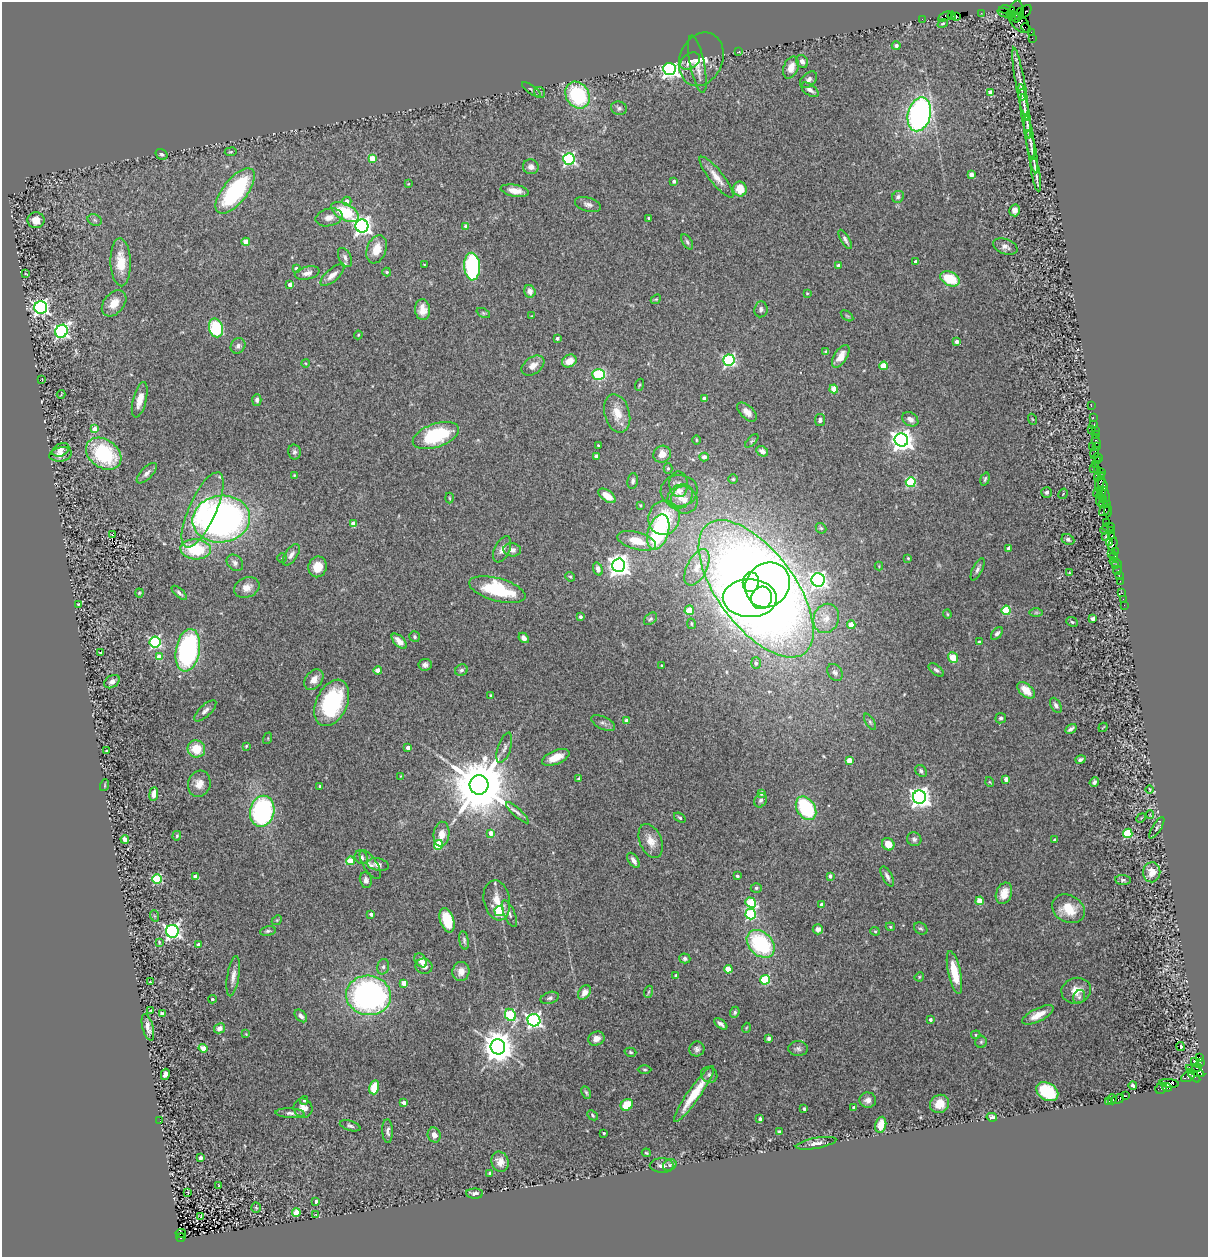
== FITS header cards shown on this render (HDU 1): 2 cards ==
NAXIS1  =                 1206
NAXIS2  =                 1255

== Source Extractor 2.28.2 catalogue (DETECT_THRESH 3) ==
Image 1206 x 1255 px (HDU 1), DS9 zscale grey, 1 PNG px = 1 image px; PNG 1210 x 1259 px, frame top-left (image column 1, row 1255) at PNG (2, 2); each listed source drawn as its Kron ellipse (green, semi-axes under 4 px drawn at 4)
Background 0.692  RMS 0.055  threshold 0.165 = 3 sigma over >= 5 px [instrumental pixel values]
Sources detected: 451; all 451 listed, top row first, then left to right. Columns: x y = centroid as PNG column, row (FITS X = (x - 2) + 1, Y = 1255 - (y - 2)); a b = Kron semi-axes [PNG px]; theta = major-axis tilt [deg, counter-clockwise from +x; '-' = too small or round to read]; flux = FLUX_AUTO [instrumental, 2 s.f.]
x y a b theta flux
1007 10 7 3 -5 140
1016 10 10 6 73 150
1026 11 7 4 50 220
981 13 2 2 - 20
1004 13 7 3 -19 71
1019 14 6 3 72 1300
1010 15 3 3 - 510
952 16 4 3 - 90
956 16 4 2 - 51
945 17 7 4 29 450
1016 18 4 3 - 560
922 19 2 2 - 18
1019 22 13 7 -45 330
943 24 5 4 - 5.8
1026 28 5 2 - 40
1031 32 4 2 - 42
1032 38 2 2 - 12
896 46 4 4 - 15
739 52 4 3 - 3.2
701 59 27 21 67 77
690 61 11 7 35 32
802 61 7 5 -59 15
697 64 29 7 -78 39
791 68 11 7 69 38
670 69 6 6 - 1800
809 80 10 6 43 14
1021 84 37 4 -80 32
531 90 11 3 -38 6.2
810 90 10 5 -34 16
540 93 6 5 - 8.6
990 93 4 4 - 43
578 95 14 11 -58 300
1022 95 6 3 -87 5.6
1023 100 16 4 -79 19
619 108 8 6 -19 11
919 114 17 11 76 1000
1026 116 22 3 -81 24
1030 137 22 4 -81 21
231 152 6 3 9 4
1032 152 22 4 -80 21
162 154 6 5 - 8.9
372 158 4 4 - 71
569 159 6 5 - 720
531 167 8 7 - 20
971 174 4 4 - 28
1036 174 18 2 -80 21
716 177 25 7 -51 45
674 181 4 4 - 9.3
408 184 4 3 - 2.5
740 189 7 6 - 42
235 191 27 12 51 430
515 191 14 6 -10 33
898 197 6 5 - 11
347 201 4 4 - 18
588 204 13 7 -17 16
1015 210 6 5 - 16
345 212 15 8 -28 160
329 217 13 8 13 30
649 218 3 3 - 6
36 220 8 8 - 35
95 220 7 5 -24 8.7
362 226 6 6 - 1800
466 226 4 4 - 23
845 239 11 4 -60 11
246 242 4 4 - 57
687 242 8 4 -59 7.9
1005 246 13 7 -19 17
377 249 15 9 70 56
345 257 10 6 -63 14
121 262 24 10 -88 78
916 262 4 3 - 17
424 264 3 2 - 2.3
838 265 4 3 - 14
472 267 14 8 -87 400
296 269 3 3 - 13
387 272 4 3 - 5.5
307 273 12 6 13 21
26 274 3 2 - 2.2
332 275 15 6 40 28
950 279 10 7 -26 120
290 284 4 3 - 20
530 291 6 5 - 22
807 293 4 3 - 3.3
656 299 6 4 42 4.8
114 303 15 10 49 47
41 307 6 6 - 1400
761 309 8 6 82 11
422 310 10 7 -86 35
483 313 7 4 -25 6
531 316 2 2 - 1.9
847 316 7 3 -36 4.4
216 328 9 7 -76 220
61 331 7 6 - 880
358 335 4 4 - 4.7
557 338 3 3 - 11
957 342 4 3 - 20
238 346 8 7 - 15
825 351 4 3 - 3.9
841 356 13 6 57 31
729 360 6 5 - 610
569 361 8 6 28 40
305 363 4 3 - 3.2
533 365 13 8 35 29
884 366 4 4 - 100
598 374 6 5 - 310
42 379 2 2 - 1.9
639 385 6 4 71 3.8
834 389 4 4 - 65
61 394 4 2 - 3.1
704 399 4 4 - 25
140 400 18 6 76 41
257 400 6 4 88 11
1091 406 2 2 - 11
747 412 12 6 -44 25
617 413 19 12 -74 61
1093 417 2 2 - 34
910 419 8 6 -34 19
1032 419 5 3 - 3.2
820 420 6 5 - 12
1094 424 3 2 - 41
94 429 4 4 - 39
1091 429 3 2 - 29
1095 430 2 2 - 34
1095 434 2 2 - 26
436 435 24 11 20 290
696 440 5 3 - 3.4
901 440 7 6 - 2700
752 441 8 3 45 5.1
1096 441 6 3 -70 110
598 445 3 2 - 3.7
1096 446 3 2 - 5
1093 447 3 2 - 24
61 450 9 6 28 13
762 451 6 4 -28 14
294 452 7 6 - 9.2
1095 453 6 3 76 140
61 454 11 7 10 25
104 454 19 14 -35 300
662 454 9 8 - 39
596 456 4 4 - 24
704 457 4 4 - 16
1098 457 5 3 - 56
1098 461 3 2 - 28
1095 464 2 2 - 26
1094 468 3 2 - 13
668 469 5 4 - 7.1
1097 470 3 2 - 38
1102 472 3 2 - 15
147 473 13 5 46 16
294 475 3 3 - 3.5
1098 477 4 3 - 150
1102 477 3 2 - 71
733 479 4 4 - 4.9
985 479 7 4 74 6.4
633 481 8 5 83 10
1100 481 10 4 72 240
911 482 5 5 - 260
678 484 13 9 -87 21
1103 485 7 4 -66 170
679 491 18 16 7 58
1047 492 5 5 - 11
1098 492 6 3 51 52
1063 494 5 3 - 3
1101 494 5 2 - 98
1105 495 8 3 -68 220
607 496 10 5 -36 41
680 497 14 11 40 40
449 498 5 3 - 3.9
1103 499 3 3 - 120
684 500 14 13 - 43
1100 500 6 2 89 190
1103 503 4 3 - 110
640 505 3 3 - 5
1107 505 4 2 - 62
203 510 41 13 65 200
1104 510 6 3 43 210
1108 511 6 2 85 71
664 518 17 15 76 190
221 519 29 23 8 1600
1107 522 2 2 - 37
353 524 4 4 - 63
1108 527 6 3 10 74
821 528 6 4 -43 5.6
1104 530 4 2 - 68
1111 531 3 2 - 61
658 532 18 10 72 380
112 534 4 3 - 24
1112 536 3 3 - 86
1105 537 3 3 - 140
1068 539 6 5 - 9.5
637 541 20 8 -15 76
1110 542 3 3 - 130
1113 544 7 3 75 130
1009 548 4 3 - 19
196 549 15 10 -4 180
502 549 14 7 64 22
512 550 9 6 -6 18
1115 551 2 2 - 37
1111 553 2 2 - 260
291 555 12 6 55 19
1114 556 4 3 - 250
282 558 5 4 - 4.1
908 558 3 3 - 4.5
235 563 9 7 -45 13
1116 563 6 2 -18 31
619 565 7 6 - 2800
879 566 4 4 - 3
1115 566 3 2 - 20
317 567 10 9 - 53
697 567 20 10 63 54
598 569 7 4 -70 14
978 569 12 5 64 13
1118 571 4 3 - 110
1069 573 4 2 - 2.6
1119 575 3 2 - 30
570 577 5 4 - 5
818 580 6 6 - 1200
1120 581 2 2 - 12
751 582 10 8 84 1400
768 585 23 21 45 2900
247 587 13 10 23 34
756 589 81 38 -53 6200
497 590 29 11 -15 240
139 593 4 4 - 4.1
179 593 9 4 -41 8.9
1122 593 2 2 - 14
750 598 27 19 -2 3100
761 598 11 10 - 2400
1123 599 2 2 - 5
78 604 3 3 - 3.4
1124 605 2 2 - 13
689 610 5 4 - 64
1006 610 4 4 - 200
1036 612 7 4 0 5.8
947 614 4 4 - 3.8
580 617 3 3 - 11
826 618 15 12 68 49
651 619 7 5 40 7.1
1093 619 4 3 - 15
1072 622 6 4 -24 5.7
691 624 5 3 - 3.6
851 625 4 4 - 73
997 633 7 4 46 9.9
415 637 5 5 - 6.3
524 638 6 4 -49 19
399 641 9 5 -45 27
155 642 5 5 - 510
979 642 3 3 - 8.3
188 650 21 12 79 710
100 653 3 2 - 3
159 657 4 4 - 55
953 657 5 4 - 110
756 663 6 5 - 8.6
425 665 7 6 - 12
661 666 3 2 - 3.9
378 670 4 4 - 43
461 670 6 5 - 10
936 670 9 5 -36 9.6
835 673 9 7 -57 12
314 680 11 8 52 27
112 682 8 6 33 14
1026 690 10 6 -42 52
491 695 4 3 - 3.6
332 703 24 15 65 340
1056 705 8 5 -61 12
205 711 14 6 43 16
1001 718 5 5 - 7.6
627 721 4 4 - 36
870 722 9 4 -58 7
603 723 13 6 -25 13
1103 727 5 2 - 2.6
1071 729 6 3 31 10
268 738 6 4 73 3.3
246 746 4 3 - 3.7
408 748 4 3 - 22
504 748 16 6 71 18
196 749 9 8 - 81
107 751 3 3 - 5.1
556 757 14 6 22 50
1080 759 5 4 - 7.8
849 760 4 4 - 53
921 771 7 5 -48 8.9
401 776 4 3 - 2.9
579 779 3 3 - 12
1006 779 4 4 - 25
990 782 5 3 - 3.1
1094 782 5 3 - 7.7
199 784 13 11 73 39
105 785 6 4 72 4.1
479 785 9 9 - 35000
320 786 3 3 - 6
1150 789 4 2 - 3.2
762 793 4 3 - 16
154 794 7 4 83 23
919 797 6 6 - 2400
761 800 7 6 - 11
806 808 13 9 -56 290
262 811 16 12 77 560
517 813 15 4 -43 14
1150 815 4 2 - 2.4
680 818 6 3 -36 5
1141 818 5 4 - 3.3
1157 828 12 4 58 7.3
491 833 4 3 - 36
1128 833 5 4 - 200
441 834 12 8 82 40
177 836 5 3 - 4.1
125 839 4 4 - 34
914 839 7 6 - 10
1055 840 3 3 - 9
651 841 18 11 -67 43
888 844 6 6 - 51
438 845 5 4 - 130
361 857 7 6 - 12
633 860 8 5 -56 19
350 861 4 4 - 100
370 865 16 7 -58 16
378 865 11 6 -11 17
1152 872 10 8 83 45
195 876 4 4 - 22
737 876 3 3 - 9
830 876 4 3 - 15
887 876 11 5 -63 14
157 879 5 4 - 310
366 880 8 6 -78 14
1123 880 8 5 -6 8.3
756 888 5 4 - 6.5
1004 893 11 7 68 36
497 900 20 13 -79 57
980 901 4 4 - 76
751 902 6 4 -37 180
822 904 3 3 - 18
1068 909 17 13 -29 89
499 911 5 5 - 260
371 914 4 3 - 17
509 914 14 5 -66 16
751 914 5 5 - 300
155 916 6 3 -70 4.5
277 920 5 4 - 4
447 920 12 7 -72 130
890 927 5 4 - 5.6
921 928 7 5 -31 7.1
818 929 5 5 - 17
172 931 6 6 - 1100
268 931 8 4 11 7.2
875 931 5 4 - 4.3
464 940 9 4 -81 7.9
159 942 3 3 - 4.7
198 944 3 3 - 9.2
761 944 16 11 -44 330
685 958 5 5 - 10
421 960 8 5 -54 26
424 966 8 7 - 20
383 967 8 6 75 10
728 969 4 4 - 74
461 971 9 8 - 33
954 972 22 6 -78 110
676 975 4 3 - 5.1
233 976 20 6 81 25
919 977 5 4 - 3.8
765 980 5 5 - 250
150 982 2 2 - 2.9
404 983 4 4 - 40
1076 991 15 12 17 46
584 992 8 5 54 22
648 992 6 4 70 4.9
369 995 22 19 -9 1100
1079 997 7 5 63 9.3
550 998 9 5 17 10
212 999 4 3 - 6.7
151 1010 3 2 - 3.2
735 1012 5 4 - 8.1
162 1014 4 3 - 14
510 1015 6 5 - 310
1038 1015 17 6 26 45
301 1016 7 5 -45 13
534 1020 6 6 - 1000
930 1020 4 4 - 10
721 1024 7 3 -38 11
148 1027 13 5 -75 23
220 1028 6 5 - 16
746 1028 5 3 - 3.2
246 1034 4 3 - 2.5
976 1035 5 4 - 5.3
596 1038 8 7 - 26
769 1038 3 3 - 16
981 1042 6 6 - 6.5
1181 1046 4 3 - 21
498 1047 7 7 - 6700
203 1048 4 4 - 51
697 1049 8 7 - 13
798 1049 10 7 1 13
630 1052 6 4 -17 5.1
1200 1057 4 3 - 150
1195 1061 2 2 - 25
1200 1062 4 3 - 18
1197 1068 5 3 - 250
645 1069 7 3 -1 5.1
1195 1071 10 4 -27 830
165 1074 5 4 - 16
709 1075 8 7 - 12
1194 1076 8 3 -48 270
1188 1077 7 4 28 270
1169 1083 9 4 -5 1800
1133 1086 4 3 - 8
374 1087 7 5 74 84
1167 1087 4 3 - 260
1161 1088 6 5 - 310
586 1092 6 4 -63 5.8
1047 1092 12 8 -32 170
694 1094 34 6 55 110
1125 1096 4 3 - 37
1112 1099 5 4 - 100
1118 1099 6 4 23 120
304 1100 4 3 - 6.1
868 1100 8 7 - 20
1108 1101 3 2 - 36
404 1103 4 3 - 19
940 1104 10 9 - 64
627 1105 6 5 - 69
854 1107 3 3 - 11
303 1108 10 9 - 27
804 1109 3 3 - 9.3
290 1113 14 5 -3 14
593 1115 6 4 -45 5.6
992 1117 5 4 - 10
760 1119 3 3 - 12
160 1121 2 2 - 3.1
881 1125 8 5 77 59
350 1126 10 5 -16 10
388 1131 12 5 -88 14
780 1132 4 4 - 22
604 1133 3 3 - 4.1
434 1135 7 6 - 23
816 1143 20 5 11 20
646 1153 4 3 - 4.1
200 1158 4 3 - 19
500 1162 10 8 -71 28
662 1165 12 7 0 15
670 1165 7 5 25 8.7
490 1173 3 3 - 7
219 1186 3 3 - 3.2
188 1192 2 2 - 2.5
475 1194 8 5 -1 15
316 1201 3 3 - 10
256 1208 5 4 - 5
296 1212 4 4 - 120
315 1215 3 2 - 2.2
200 1217 3 2 - 19
181 1233 5 4 - 89
181 1237 4 3 - 240